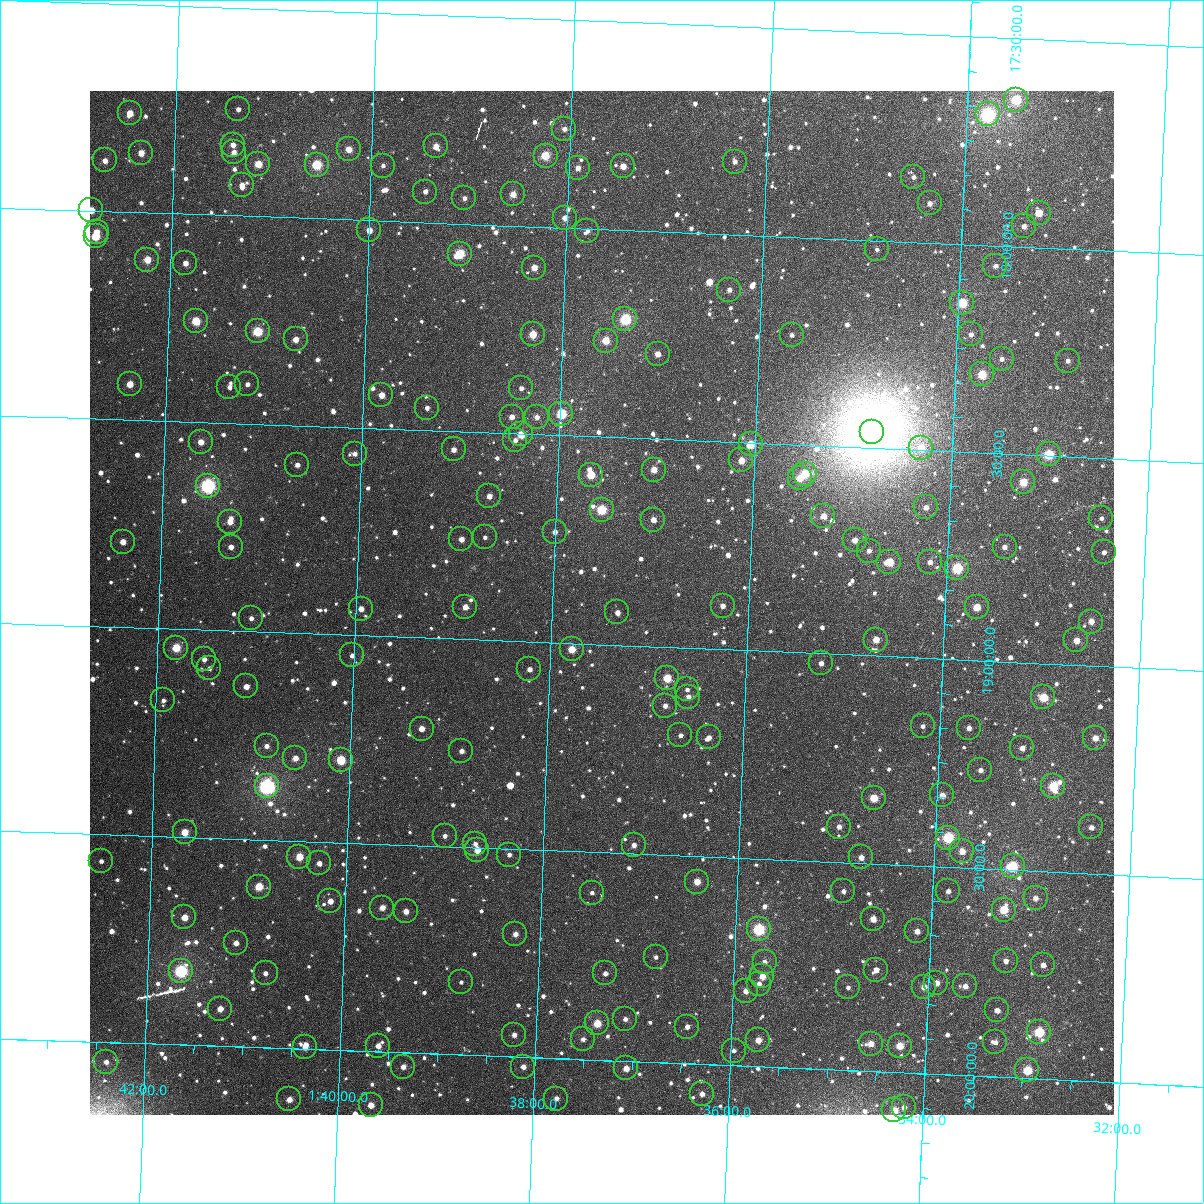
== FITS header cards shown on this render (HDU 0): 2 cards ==
NAXIS1  =                 1024
NAXIS2  =                 1024

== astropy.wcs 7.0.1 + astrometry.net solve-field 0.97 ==
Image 1024 x 1024 px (HDU 0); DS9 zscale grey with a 90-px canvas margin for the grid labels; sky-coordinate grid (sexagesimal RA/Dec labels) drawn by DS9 from the SOLVED WCS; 209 Tycho-2 reference stars matched to detected sources circled (green)
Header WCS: RA---TAN-SIP/DEC--TAN-SIP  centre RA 01:37:30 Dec +18:54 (24.37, +18.90 deg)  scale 8.67 arcsec/px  FOV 148.0' x 148.0'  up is +178 deg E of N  parity flipped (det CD > 0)
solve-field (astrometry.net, Tycho-2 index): VERIFIED the header's WCS against the Tycho-2 star catalogue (verified at 6 index scales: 16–209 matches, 0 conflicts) and refined it, rather than solving blind
Solved WCS: RA---TAN-SIP/DEC--TAN-SIP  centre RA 01:37:30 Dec +18:54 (24.37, +18.90 deg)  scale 8.67 arcsec/px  FOV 148.0' x 148.0'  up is +178 deg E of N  parity flipped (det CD > 0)
The solver's refit moves the header's centre by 0.18 arcsec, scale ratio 1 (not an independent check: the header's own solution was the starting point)
Tycho-2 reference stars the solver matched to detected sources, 209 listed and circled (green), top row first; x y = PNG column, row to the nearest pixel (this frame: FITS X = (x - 90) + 1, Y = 1024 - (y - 91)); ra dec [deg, ICRS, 3 dp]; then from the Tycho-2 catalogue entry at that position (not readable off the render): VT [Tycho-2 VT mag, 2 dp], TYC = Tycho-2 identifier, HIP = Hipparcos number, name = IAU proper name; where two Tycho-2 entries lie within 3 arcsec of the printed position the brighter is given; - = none
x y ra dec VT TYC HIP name
1016 100 23.377 +17.647 9.01 1201-513-1 - -
238 109 25.341 +17.744 11.82 1208-866-1 - -
130 113 25.615 +17.762 10.52 1208-1504-1 - -
988 114 23.446 +17.685 7.81 1201-7-1 7282 -
564 129 24.516 +17.762 11.71 1208-1527-1 - -
233 145 25.352 +17.830 11.31 1208-1428-1 - -
436 146 24.839 +17.816 11.17 1208-1381-1 - -
349 149 25.059 +17.831 10.55 1208-552-1 - -
234 152 25.349 +17.848 11.45 1208-312-1 - -
141 153 25.583 +17.857 10.60 1208-1476-1 - -
546 156 24.559 +17.829 9.45 1208-1330-1 7626 -
105 160 25.674 +17.878 11.68 1208-1435-1 - -
735 162 24.081 +17.825 11.98 1208-646-1 - -
258 164 25.286 +17.874 10.00 1208-1452-1 - -
317 165 25.138 +17.871 9.20 1208-168-1 - -
383 166 24.970 +17.867 12.48 1208-926-1 - -
623 166 24.363 +17.847 11.05 1208-118-1 - -
578 168 24.478 +17.855 11.71 1208-930-1 - -
913 177 23.628 +17.844 11.95 1201-650-1 - -
242 185 25.326 +17.925 11.88 1208-622-1 - -
425 192 24.861 +17.926 11.47 1208-326-1 - -
513 194 24.639 +17.924 10.50 1208-682-1 - -
464 198 24.761 +17.938 11.93 1208-1533-1 - -
930 203 23.584 +17.905 11.47 1201-35-1 - -
91 210 25.705 +17.999 10.65 1208-1078-1 - -
1039 213 23.306 +17.917 9.96 1201-410-1 - -
565 218 24.505 +17.977 11.38 1208-666-1 - -
1024 226 23.343 +17.950 11.45 1201-572-1 - -
369 230 24.999 +18.024 10.75 1208-856-1 - -
587 231 24.447 +18.005 12.44 1208-338-1 - -
97 232 25.689 +18.050 11.13 1208-1178-1 - -
96 236 25.692 +18.061 9.65 1208-1184-1 8004 -
877 249 23.713 +18.022 12.31 1201-606-1 - -
460 254 24.769 +18.072 9.30 1208-504-1 - -
147 260 25.559 +18.113 10.08 1208-1518-1 - -
185 263 25.462 +18.118 11.04 1208-1088-1 - -
995 266 23.411 +18.049 12.32 1201-373-1 - -
534 268 24.578 +18.099 11.25 1208-166-1 - -
729 290 24.082 +18.134 11.96 1208-202-1 - -
962 303 23.490 +18.142 9.26 1201-617-1 - -
625 319 24.342 +18.215 8.67 1208-296-1 - -
196 321 25.430 +18.257 9.60 1208-1378-1 - -
258 331 25.273 +18.277 9.33 1208-1502-1 - -
533 334 24.576 +18.260 10.10 1208-956-1 - -
971 334 23.465 +18.216 11.65 1201-629-1 - -
792 335 23.919 +18.236 12.37 1201-254-1 - -
296 339 25.176 +18.293 10.84 1208-1316-1 - -
606 341 24.390 +18.268 10.07 1208-896-1 - -
658 354 24.257 +18.295 11.05 1208-710-1 - -
1002 359 23.385 +18.272 12.49 1201-586-1 - -
1068 361 23.217 +18.269 11.73 1201-158-1 - -
982 374 23.433 +18.311 9.67 1201-436-1 - -
130 384 25.593 +18.414 10.45 1208-898-1 - -
247 384 25.294 +18.405 11.89 1208-466-1 - -
229 387 25.340 +18.413 11.40 1208-1020-1 - -
521 388 24.599 +18.391 11.92 1208-1463-1 - -
381 395 24.953 +18.420 10.85 1208-1268-1 - -
427 408 24.837 +18.446 12.78 1208-1158-1 - -
561 414 24.495 +18.448 9.86 1208-1579-1 - -
512 417 24.621 +18.460 11.62 1208-890-1 - -
537 417 24.557 +18.458 11.99 1208-414-1 - -
872 432 23.704 +18.461 6.09 1201-1726-1 7359 -
521 434 24.594 +18.502 9.81 1208-1503-1 - -
515 440 24.610 +18.516 11.56 1208-182-1 - -
201 442 25.408 +18.547 11.14 1208-334-1 - -
751 444 24.012 +18.504 9.76 1208-290-1 - -
921 448 23.579 +18.494 10.35 1201-539-1 - -
454 449 24.765 +18.544 11.33 1208-892-1 - -
355 454 25.016 +18.563 12.06 1208-786-1 - -
1049 454 23.254 +18.496 9.19 1201-441-1 - -
741 460 24.033 +18.543 10.68 1208-764-1 - -
297 465 25.161 +18.595 11.66 1208-1519-1 - -
654 470 24.255 +18.574 10.96 1208-1186-1 - -
805 474 23.870 +18.569 9.97 1201-238-1 - -
591 475 24.414 +18.593 10.70 1208-468-1 - -
800 478 23.884 +18.580 10.45 1201-608-1 - -
1023 482 23.315 +18.566 9.83 1201-737-1 - -
208 486 25.387 +18.652 7.89 1208-802-1 7893 -
489 496 24.670 +18.653 11.55 1208-1494-1 - -
926 507 23.560 +18.638 11.56 1201-744-1 - -
602 510 24.383 +18.675 9.24 1208-700-1 7571 -
823 516 23.819 +18.669 10.98 1201-179-1 - -
1101 518 23.113 +18.644 12.63 1201-229-1 - -
653 520 24.251 +18.695 11.06 1208-756-1 - -
230 522 25.327 +18.737 11.59 1208-1402-1 - -
555 532 24.500 +18.733 11.56 1208-1050-1 - -
485 537 24.677 +18.753 12.22 1208-1567-1 - -
461 539 24.737 +18.759 11.16 1208-850-1 - -
855 540 23.737 +18.724 11.83 1201-309-1 - -
123 542 25.597 +18.794 10.96 1208-976-1 - -
231 547 25.323 +18.798 11.68 1208-360-1 - -
1005 547 23.355 +18.724 11.56 1201-397-1 - -
869 551 23.700 +18.747 11.86 1201-402-1 - -
1104 552 23.103 +18.726 12.01 1201-167-1 - -
889 562 23.646 +18.773 9.68 1201-487-1 - -
930 562 23.544 +18.768 11.92 1201-527-1 - -
957 568 23.473 +18.780 8.85 1201-219-1 7288 -
723 606 24.066 +18.895 11.46 1208-678-1 - -
465 607 24.721 +18.922 11.14 1208-1516-1 - -
977 607 23.420 +18.872 10.18 1201-473-1 - -
361 609 24.986 +18.936 11.71 1208-1347-1 - -
617 612 24.333 +18.921 11.66 1208-44-1 - -
251 618 25.265 +18.968 11.36 1208-1339-1 - -
1091 622 23.127 +18.895 11.01 1201-493-1 - -
876 640 23.672 +18.961 10.72 1201-247-1 - -
1076 640 23.162 +18.941 10.81 1201-589-1 - -
176 648 25.453 +19.045 9.55 1208-1159-1 - -
572 649 24.446 +19.014 10.18 1208-1149-1 - -
352 655 25.004 +19.049 12.32 1208-1121-1 - -
204 659 25.381 +19.071 11.96 1208-921-1 - -
821 663 23.809 +19.023 11.69 1201-518-1 - -
209 668 25.367 +19.092 12.59 1208-1211-1 - -
529 669 24.551 +19.066 11.56 1208-1007-1 - -
667 678 24.200 +19.075 9.96 1208-877-1 - -
246 686 25.271 +19.132 11.02 1208-1127-1 - -
687 689 24.148 +19.100 12.44 1208-857-1 - -
688 697 24.144 +19.118 11.40 1208-1059-1 - -
1043 697 23.239 +19.082 9.93 1201-728-1 - -
163 700 25.481 +19.172 12.32 1208-1019-1 - -
665 706 24.202 +19.141 11.65 1208-1117-1 - -
923 726 23.544 +19.164 12.57 1201-203-1 - -
969 728 23.426 +19.163 12.00 1201-363-1 - -
422 729 24.821 +19.219 11.17 1208-1213-1 - -
680 735 24.160 +19.211 12.46 1208-1063-1 - -
709 737 24.087 +19.213 12.14 1208-895-1 - -
1095 738 23.102 +19.174 10.82 1201-782-1 - -
267 746 25.214 +19.274 11.40 1208-1349-1 - -
1022 748 23.288 +19.206 11.24 1201-482-1 - -
461 751 24.717 +19.269 11.97 1208-789-1 - -
295 758 25.139 +19.301 11.49 1208-625-1 - -
341 760 25.024 +19.302 9.41 1208-623-1 - -
980 770 23.391 +19.264 11.53 1201-291-1 - -
267 786 25.211 +19.372 7.59 1208-487-1 7839 -
1053 786 23.204 +19.295 9.25 1201-667-1 - -
942 795 23.485 +19.329 11.46 1201-520-1 - -
874 798 23.660 +19.342 10.02 1201-526-1 - -
839 827 23.746 +19.415 11.65 1201-228-1 - -
1091 827 23.102 +19.389 12.03 1201-552-1 - -
185 832 25.416 +19.488 10.18 1208-699-1 - -
445 836 24.751 +19.475 12.44 1208-195-1 - -
948 838 23.466 +19.429 8.83 1201-567-1 - -
475 844 24.673 +19.491 12.56 1208-907-1 - -
634 845 24.268 +19.480 12.07 1208-33-1 - -
477 850 24.667 +19.506 10.44 1208-167-1 - -
962 851 23.429 +19.461 10.88 1201-134-1 - -
509 855 24.585 +19.514 12.18 1208-717-1 - -
299 857 25.120 +19.538 9.95 1208-1233-1 - -
861 857 23.686 +19.486 11.39 1201-664-1 - -
101 861 25.627 +19.565 12.18 1208-367-1 - -
319 863 25.070 +19.552 11.87 1208-219-1 - -
1013 866 23.298 +19.492 8.81 1201-469-1 7230 -
697 882 24.102 +19.561 10.53 1208-79-1 - -
259 887 25.222 +19.613 9.73 1208-501-1 - -
843 891 23.728 +19.569 11.95 1201-242-1 - -
948 891 23.460 +19.558 12.13 1201-651-1 - -
592 893 24.370 +19.598 12.21 1208-427-1 - -
1036 898 23.236 +19.566 11.81 1201-516-1 - -
330 901 25.038 +19.642 11.14 1208-575-1 - -
382 908 24.904 +19.653 11.47 1208-175-1 - -
1004 910 23.316 +19.597 9.74 1201-580-1 - -
406 911 24.844 +19.660 11.21 1208-391-1 - -
184 917 25.409 +19.693 10.66 1208-95-1 - -
873 919 23.648 +19.634 10.73 1201-514-1 - -
759 929 23.940 +19.670 8.50 1201-201-1 7435 -
917 931 23.535 +19.658 11.23 1201-485-1 - -
515 934 24.562 +19.705 11.52 1208-281-1 - -
236 943 25.275 +19.751 11.12 1208-499-1 - -
656 957 24.200 +19.747 12.50 1208-273-1 - -
1006 961 23.305 +19.720 11.92 1201-272-1 - -
765 962 23.921 +19.747 12.23 1201-156-1 - -
1043 965 23.209 +19.726 11.18 1201-646-1 - -
876 970 23.635 +19.755 11.43 1201-89-1 - -
181 971 25.414 +19.824 8.17 1208-261-1 7907 -
266 973 25.197 +19.821 12.06 1208-913-1 - -
605 973 24.327 +19.791 12.06 1208-337-1 - -
762 976 23.925 +19.782 10.95 1201-78-1 - -
461 982 24.696 +19.826 12.36 1208-605-1 - -
936 983 23.479 +19.780 11.01 1201-104-1 - -
759 984 23.933 +19.801 12.38 1201-27-1 - -
965 986 23.406 +19.785 11.32 1201-120-1 - -
848 987 23.705 +19.801 11.92 1201-136-1 - -
924 987 23.511 +19.791 11.47 1201-122-1 - -
746 991 23.966 +19.819 11.25 1201-127-1 - -
220 1009 25.309 +19.910 10.62 1208-837-1 - -
997 1010 23.321 +19.840 11.40 1201-38-1 - -
625 1019 24.272 +19.899 12.58 1208-689-1 - -
597 1023 24.343 +19.912 10.41 1208-379-1 7558 -
687 1027 24.112 +19.911 11.51 1208-1-1 - -
1039 1032 23.211 +19.888 9.08 1201-749-1 7206 -
514 1035 24.555 +19.947 12.05 1208-779-1 - -
583 1039 24.378 +19.952 12.10 1208-299-1 - -
758 1040 23.929 +19.937 10.51 1201-63-1 - -
995 1042 23.322 +19.917 12.47 1201-40-1 - -
871 1044 23.641 +19.933 10.99 1201-160-1 - -
378 1046 24.902 +19.986 11.18 1208-671-1 - -
900 1046 23.567 +19.936 10.17 1201-116-1 - -
305 1047 25.089 +19.996 11.33 1208-457-1 - -
734 1051 23.991 +19.965 12.00 1201-36-1 - -
106 1062 25.597 +20.047 12.05 1211-143-1 - -
403 1067 24.836 +20.034 11.47 1211-1080-1 - -
523 1067 24.528 +20.023 11.55 1211-427-1 - -
626 1068 24.265 +20.018 10.84 1211-118-1 - -
1027 1070 23.237 +19.980 9.46 1201-700-1 - -
702 1094 24.068 +20.072 11.97 1211-438-1 - -
289 1099 25.125 +20.123 10.74 1211-1100-1 - -
556 1099 24.440 +20.097 11.85 1211-67-1 - -
371 1105 24.915 +20.130 10.65 1211-938-1 - -
904 1107 23.549 +20.083 11.79 1204-344-1 - -
894 1110 23.573 +20.091 10.47 1204-364-1 - -